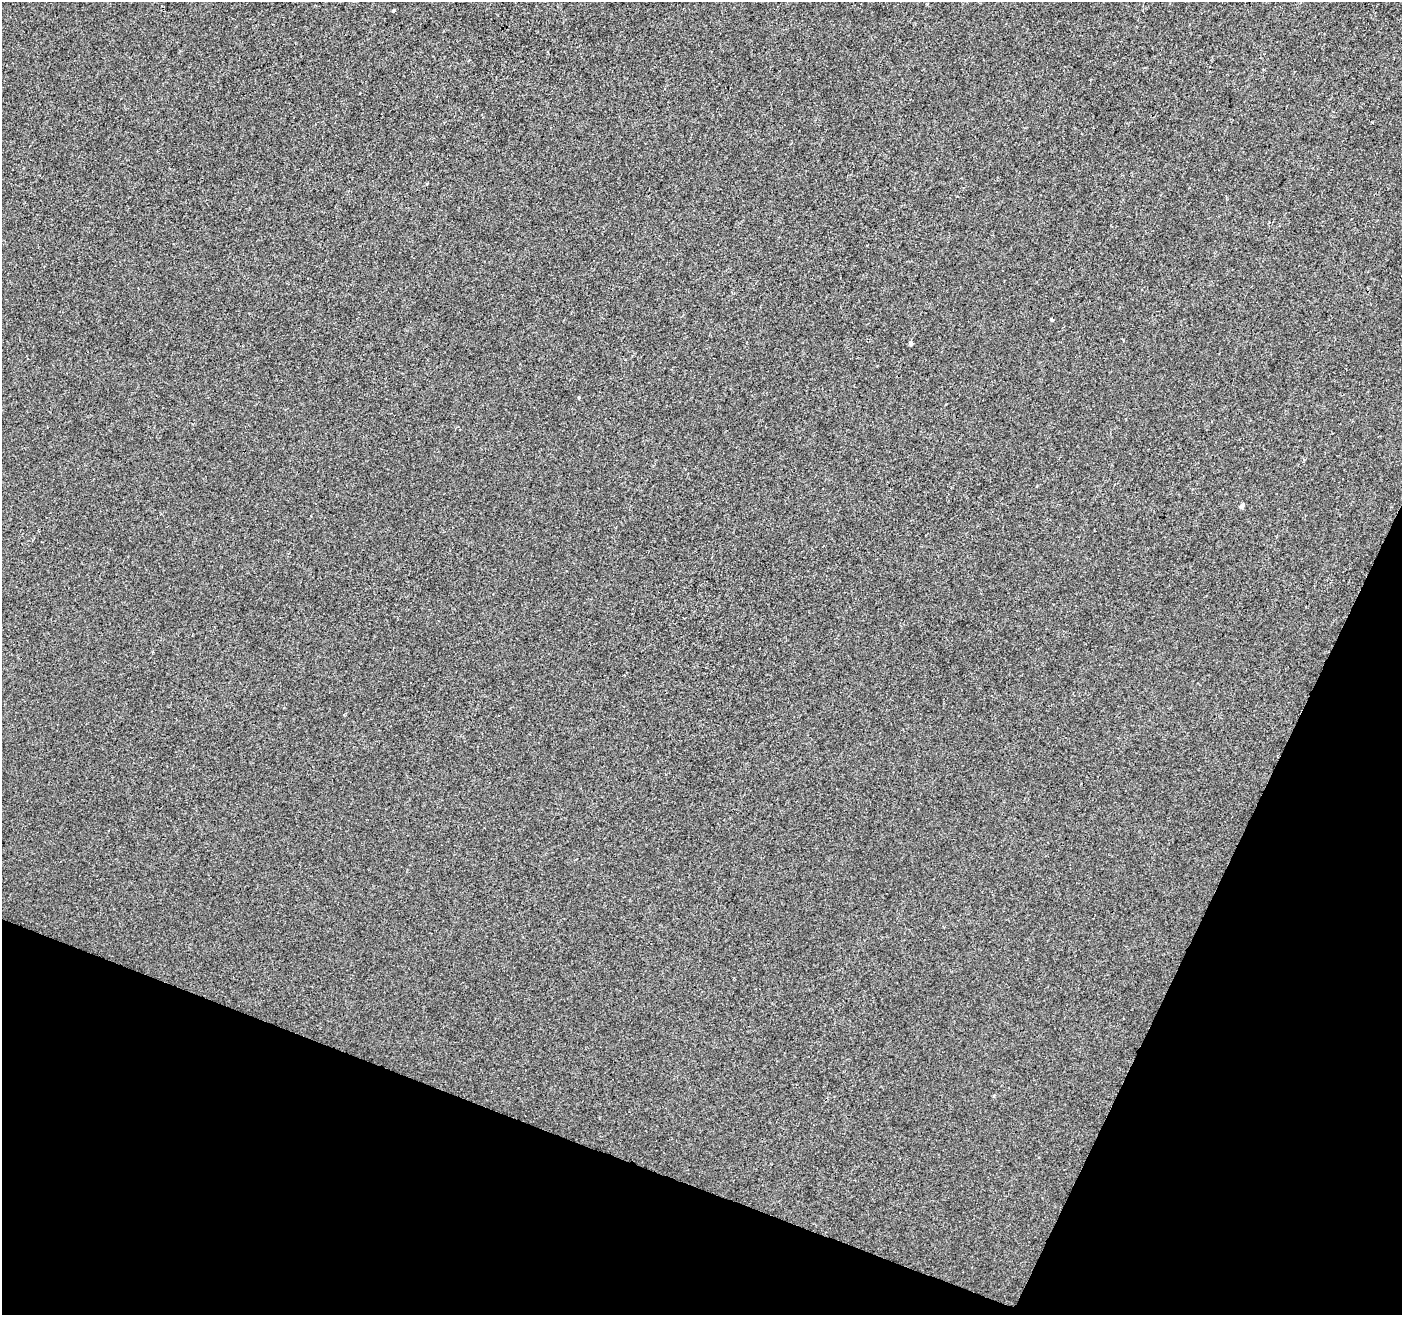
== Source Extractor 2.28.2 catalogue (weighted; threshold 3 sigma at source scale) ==
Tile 15 of 4 x 4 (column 3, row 4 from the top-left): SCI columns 2808-4207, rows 273-1585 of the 5607 x 5732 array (HDU 1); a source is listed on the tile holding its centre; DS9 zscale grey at full resolution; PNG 1404 x 1317 px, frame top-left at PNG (2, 2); no overlay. Shown black and unused: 20% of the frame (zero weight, under 2 of 3 exposures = <1% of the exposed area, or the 3 px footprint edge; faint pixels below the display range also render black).
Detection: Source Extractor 2.28.2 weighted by HDU 2 'WHT'; one run over the whole footprint, this tile lists its part. Background -8.81e-04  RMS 0.0042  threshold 0.0189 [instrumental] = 3 sigma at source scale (4.5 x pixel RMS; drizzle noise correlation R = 1.50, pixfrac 1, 0.0396/0.0396 arcsec/px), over >= 5 px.
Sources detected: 5; all 5 listed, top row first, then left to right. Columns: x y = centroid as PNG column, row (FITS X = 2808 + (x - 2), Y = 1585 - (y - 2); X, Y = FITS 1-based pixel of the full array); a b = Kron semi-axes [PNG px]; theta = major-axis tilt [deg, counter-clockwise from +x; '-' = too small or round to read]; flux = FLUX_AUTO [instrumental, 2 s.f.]
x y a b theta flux
394 10 3 3 - 0.87
1052 320 4 3 - 1.5
911 343 4 3 - 1.6
1242 506 5 4 - 1.5
994 1095 4 3 - 0.41